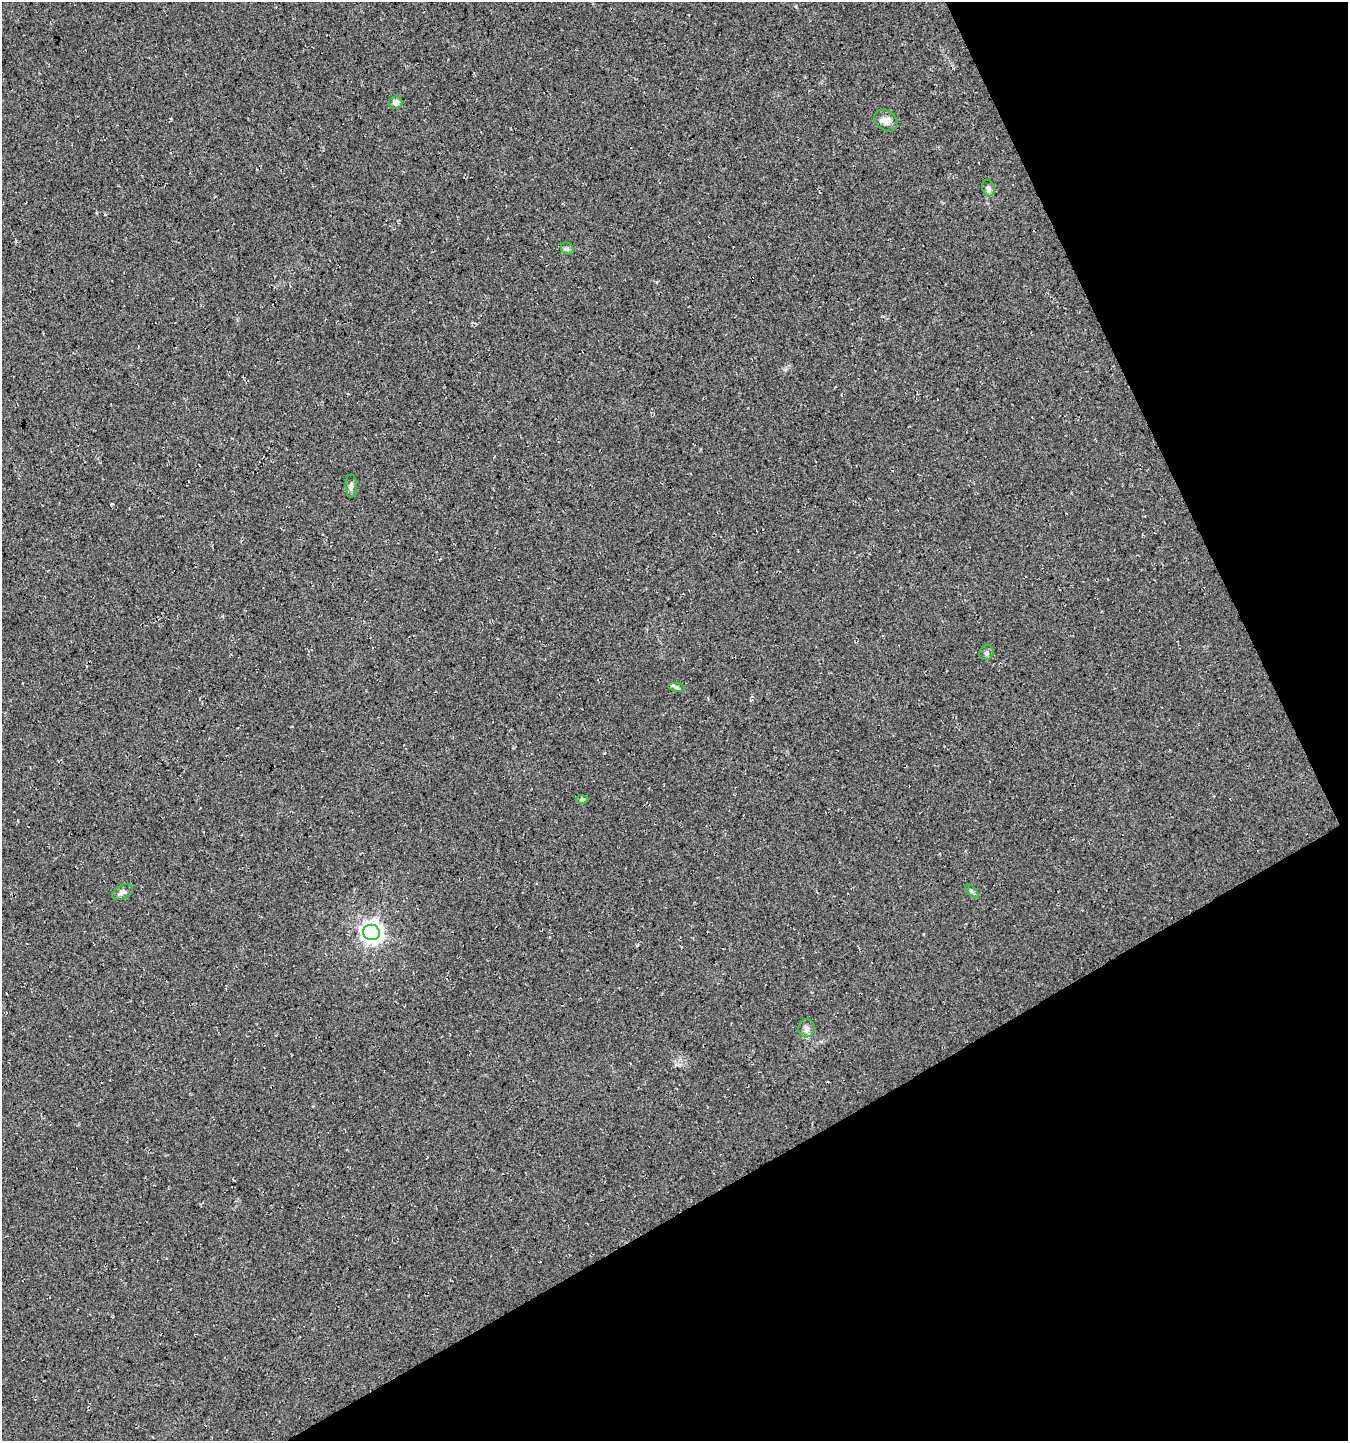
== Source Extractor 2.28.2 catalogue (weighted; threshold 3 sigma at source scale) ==
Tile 12 of 4 x 4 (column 4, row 3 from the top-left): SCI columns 4136-5481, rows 1442-2880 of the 5639 x 5759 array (HDU 1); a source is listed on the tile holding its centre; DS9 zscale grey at full resolution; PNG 1350 x 1443 px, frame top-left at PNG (2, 2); each listed source drawn as its Kron ellipse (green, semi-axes under 4 px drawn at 4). Shown black and unused: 26% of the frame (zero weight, under 3 of 4 exposures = <1% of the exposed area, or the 3 px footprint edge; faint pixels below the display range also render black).
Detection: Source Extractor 2.28.2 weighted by HDU 2 'WHT'; one run over the whole footprint, this tile lists its part. Background 0.0264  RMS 0.0068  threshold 0.0304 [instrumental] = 3 sigma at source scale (4.5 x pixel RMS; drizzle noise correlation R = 1.50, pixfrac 1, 0.0396/0.0396 arcsec/px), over >= 5 px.
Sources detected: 12; all 12 listed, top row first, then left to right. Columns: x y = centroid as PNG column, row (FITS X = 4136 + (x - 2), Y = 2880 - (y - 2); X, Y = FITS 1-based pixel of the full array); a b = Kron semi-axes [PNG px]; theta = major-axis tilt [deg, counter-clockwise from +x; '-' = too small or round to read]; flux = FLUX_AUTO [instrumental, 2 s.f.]
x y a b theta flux
396 102 7 6 - 3.6
886 120 12 9 -41 5.2
988 188 8 6 -75 2.2
567 249 7 5 -44 1.2
351 486 11 5 90 2
986 653 8 6 48 1.7
677 687 8 4 -9 1.3
582 799 6 4 0 0.91
972 891 9 3 -45 1.1
122 892 11 7 26 2.8
371 932 8 7 - 460
806 1028 9 8 - 2.6